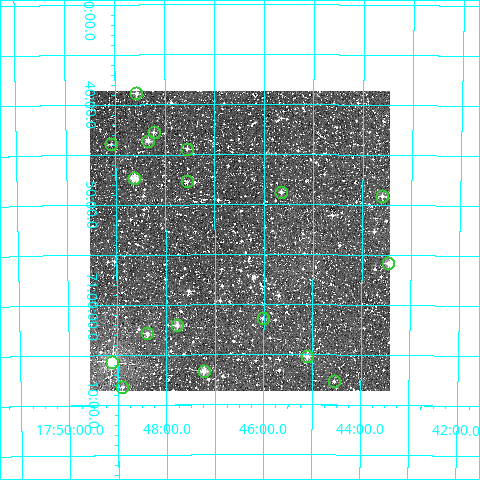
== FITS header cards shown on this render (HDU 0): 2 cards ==
NAXIS1  =                  300
NAXIS2  =                  300

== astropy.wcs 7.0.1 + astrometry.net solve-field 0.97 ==
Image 300 x 300 px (HDU 0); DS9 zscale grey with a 90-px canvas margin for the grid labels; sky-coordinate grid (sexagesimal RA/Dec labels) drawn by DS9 from the SOLVED WCS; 18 Tycho-2 reference stars matched to detected sources circled (green)
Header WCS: RA---TAN/DEC--TAN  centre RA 17:46:29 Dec -70:54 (266.62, -70.89 deg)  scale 6 arcsec/px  FOV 30.0' x 30.0'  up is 0 deg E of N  parity normal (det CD < 0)
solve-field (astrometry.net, Tycho-2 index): VERIFIED the header's WCS against the Tycho-2 star catalogue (verified at 2 index scales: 11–18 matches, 0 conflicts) and refined it, rather than solving blind
Solved WCS: RA---TAN-SIP/DEC--TAN-SIP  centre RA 17:46:29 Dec -70:54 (266.62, -70.89 deg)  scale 6 arcsec/px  FOV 30.0' x 30.0'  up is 0 deg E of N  parity normal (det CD < 0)
The solver's refit moves the header's centre by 2 arcsec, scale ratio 1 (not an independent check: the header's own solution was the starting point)
Tycho-2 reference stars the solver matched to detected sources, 18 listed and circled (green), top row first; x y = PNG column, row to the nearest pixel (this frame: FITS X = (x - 90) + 1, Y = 300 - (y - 91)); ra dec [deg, ICRS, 3 dp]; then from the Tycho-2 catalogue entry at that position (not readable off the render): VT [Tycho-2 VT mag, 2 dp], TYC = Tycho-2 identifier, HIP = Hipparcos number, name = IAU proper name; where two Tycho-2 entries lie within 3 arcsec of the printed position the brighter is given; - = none
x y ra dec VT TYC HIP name
136 93 267.142 -70.648 10.76 9293-475-1 - -
154 132 267.057 -70.713 11.26 9293-235-1 - -
148 141 267.086 -70.727 10.69 9293-543-1 - -
111 144 267.273 -70.732 11.96 9293-1171-1 - -
187 149 266.889 -70.740 11.29 9293-1033-1 - -
134 178 267.158 -70.789 9.56 9293-641-1 - -
187 181 266.887 -70.795 11.10 9293-307-1 - -
281 192 266.413 -70.813 11.53 9293-455-1 - -
382 196 265.900 -70.819 10.96 9293-1199-1 - -
388 263 265.864 -70.930 10.39 9293-237-1 - -
263 318 266.505 -71.023 11.55 9293-1119-1 - -
177 325 266.943 -71.035 10.61 9293-1283-1 - -
147 333 267.097 -71.048 10.76 9293-1041-1 - -
307 356 266.277 -71.086 10.48 9293-719-1 - -
112 362 267.280 -71.095 7.50 9293-233-1 87217 -
204 371 266.807 -71.111 9.80 9293-361-1 - -
334 381 266.137 -71.128 11.76 9293-45-1 - -
122 387 267.226 -71.137 11.31 9293-95-1 - -